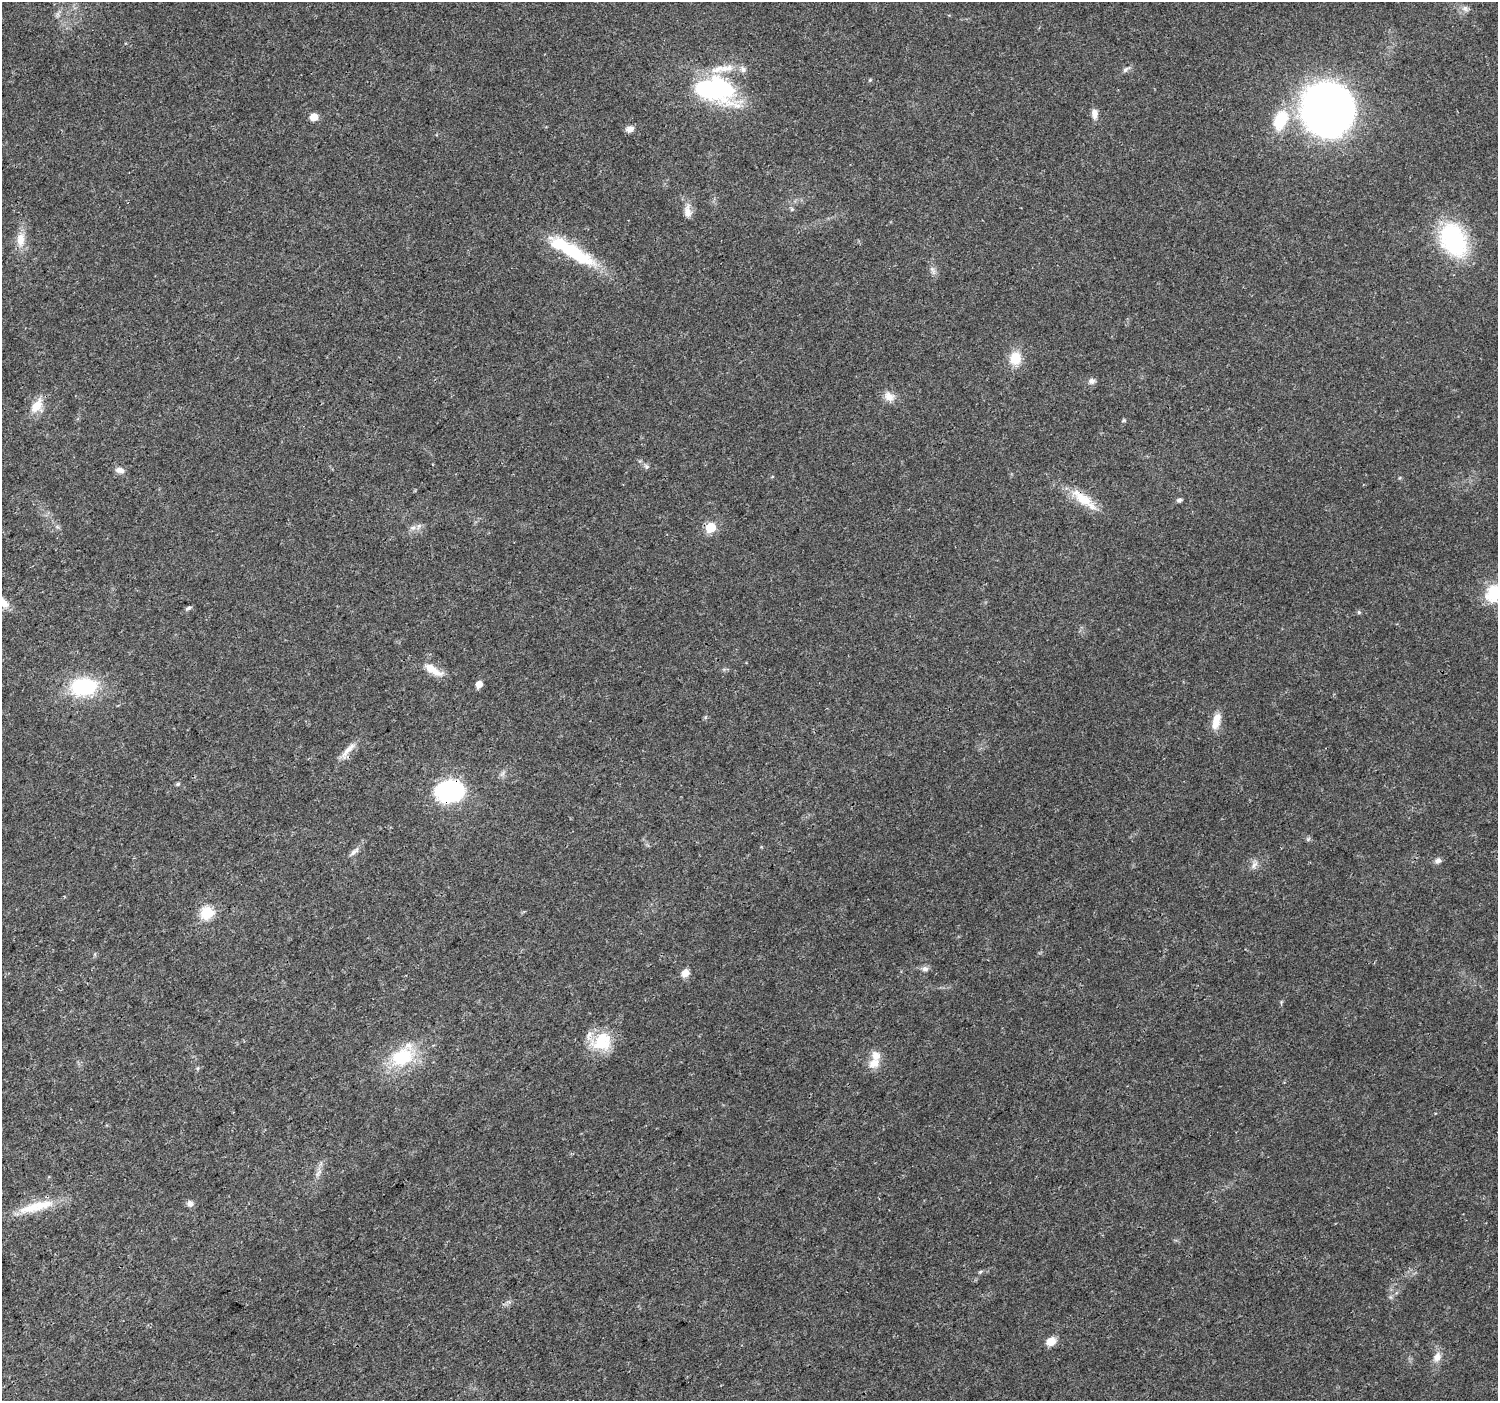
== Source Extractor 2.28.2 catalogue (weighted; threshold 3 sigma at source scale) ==
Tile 7 of 4 x 4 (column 3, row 2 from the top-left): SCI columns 3001-4496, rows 3004-4402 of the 5995 x 5943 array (HDU 1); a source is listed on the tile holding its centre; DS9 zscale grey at full resolution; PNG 1500 x 1403 px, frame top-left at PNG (2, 2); no overlay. Shown black and unused: <1% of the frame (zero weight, under 3 of 4 exposures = <1% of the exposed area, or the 3 px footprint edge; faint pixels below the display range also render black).
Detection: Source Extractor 2.28.2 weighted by HDU 2 'WHT'; one run over the whole footprint, this tile lists its part. Background 0.0244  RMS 0.0022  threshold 0.00978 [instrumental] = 3 sigma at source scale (4.5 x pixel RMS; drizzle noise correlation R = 1.50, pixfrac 1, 0.0396/0.0396 arcsec/px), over >= 5 px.
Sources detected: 61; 3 inside a brighter object's white glare — not listed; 6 inside a brighter listed object's ellipse — not listed separately; the other 52 listed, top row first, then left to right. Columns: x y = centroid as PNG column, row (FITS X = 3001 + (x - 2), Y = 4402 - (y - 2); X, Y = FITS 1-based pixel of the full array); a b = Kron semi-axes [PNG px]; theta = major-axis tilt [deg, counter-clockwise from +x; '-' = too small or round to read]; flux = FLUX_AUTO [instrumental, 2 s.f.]
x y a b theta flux
1465 8 9 8 - 0.94
1125 70 9 5 45 0.64
870 80 5 4 - 0.25
716 90 51 30 -14 27
1327 109 40 38 -68 130
1094 113 12 7 -85 1.4
314 117 6 5 - 3.2
1280 120 29 18 79 9
630 129 10 7 4 1.3
792 209 5 4 - 0.29
687 211 19 9 -89 1.9
21 239 21 11 86 3.1
1453 239 32 21 -66 28
582 259 37 15 -18 8.1
932 270 12 5 -57 0.8
1015 358 18 15 78 4.2
1092 381 8 7 - 0.91
889 396 15 11 -34 2.2
36 406 20 13 51 3.6
1124 420 7 4 31 0.28
646 466 7 7 - 0.57
120 470 12 7 -19 1.2
1084 499 41 12 -38 5.9
1179 500 7 5 7 0.48
710 527 6 6 - 12
413 528 9 6 2 0.88
1495 593 9 8 - 18
2 602 17 9 -45 2.3
188 608 9 5 32 0.46
1359 612 5 4 - 0.35
433 670 29 9 -30 3.4
479 684 6 5 - 1.8
83 687 26 17 6 17
1216 721 21 9 77 3.2
348 751 31 7 50 2.2
178 784 6 5 - 0.34
450 791 26 20 9 26
354 852 15 6 41 1
1438 860 9 7 35 0.8
1254 865 13 6 53 1.1
207 913 6 6 - 21
925 969 9 7 -1 0.87
685 973 8 7 - 2
604 1038 33 20 0 6.7
402 1057 32 23 24 12
874 1063 15 11 30 2.7
198 1068 6 4 70 0.29
190 1203 8 7 - 0.98
36 1207 55 11 15 7.1
980 1272 6 4 44 0.32
1051 1341 8 7 - 3.2
1437 1357 12 9 63 1.8
Overlapping masked pixels (flux is a lower limit): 3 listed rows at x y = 1084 499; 348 751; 450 791
Isophote crosses this tile's border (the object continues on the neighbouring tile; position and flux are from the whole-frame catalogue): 2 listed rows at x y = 1495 593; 2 602